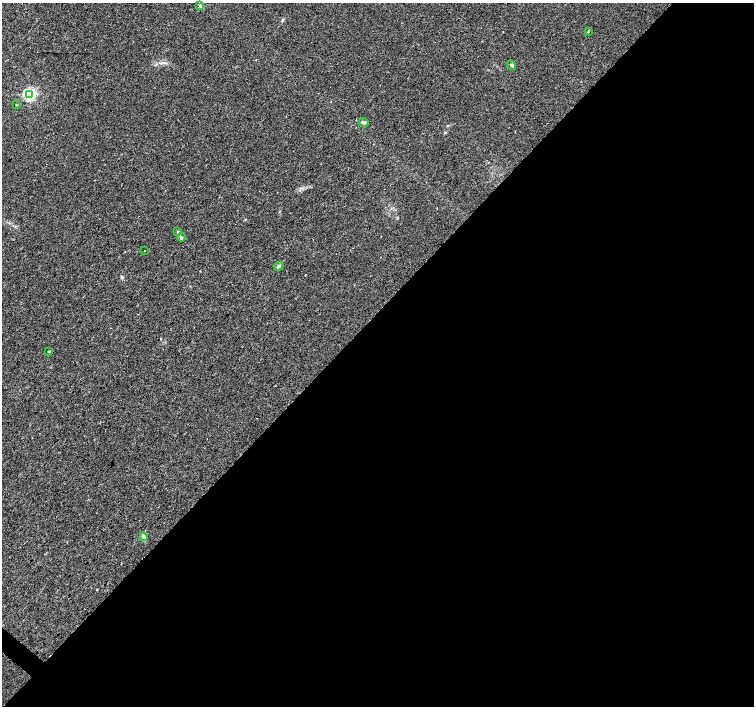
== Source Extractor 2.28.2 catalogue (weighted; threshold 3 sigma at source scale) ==
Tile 12 of 4 x 4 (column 4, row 3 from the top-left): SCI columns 4517-6019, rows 1642-3048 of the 6019 x 6031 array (HDU 1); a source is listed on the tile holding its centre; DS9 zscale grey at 2 x 2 block average (1 PNG px = mean of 2 x 2 image px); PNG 756 x 708 px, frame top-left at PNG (2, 3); each listed source drawn as its Kron ellipse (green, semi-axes under 4 px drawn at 4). Shown black and unused: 56% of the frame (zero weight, under 2 of 3 exposures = <1% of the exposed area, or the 3 px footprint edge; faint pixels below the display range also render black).
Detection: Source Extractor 2.28.2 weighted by HDU 2 'WHT'; one run over the whole footprint, this tile lists its part. Background 0.0471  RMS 0.0062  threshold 0.0278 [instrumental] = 3 sigma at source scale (4.5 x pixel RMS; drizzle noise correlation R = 1.50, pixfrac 1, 0.0396/0.0396 arcsec/px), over >= 5 px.
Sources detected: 13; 1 cosmic-ray / hot-pixel residue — neither listed nor drawn; the other 12 listed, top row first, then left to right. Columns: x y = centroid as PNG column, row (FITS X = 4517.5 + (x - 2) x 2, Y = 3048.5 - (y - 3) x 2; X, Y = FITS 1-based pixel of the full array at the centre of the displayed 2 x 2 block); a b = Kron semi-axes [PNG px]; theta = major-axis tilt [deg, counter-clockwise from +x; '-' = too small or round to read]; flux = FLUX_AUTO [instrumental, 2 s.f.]
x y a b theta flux
200 5 3 3 - 1.5
588 32 3 2 - 0.86
511 65 5 4 - 2.6
29 94 4 3 - 310
16 105 2 2 - 1.6
364 122 5 4 - 2.8
178 232 4 3 - 1.7
181 237 4 4 - 2.1
144 251 2 2 - 4
278 266 5 4 - 3.4
49 351 3 2 - 1
144 536 3 3 - 1.9
Diffuse or blended objects may show on this block-average render without a row.